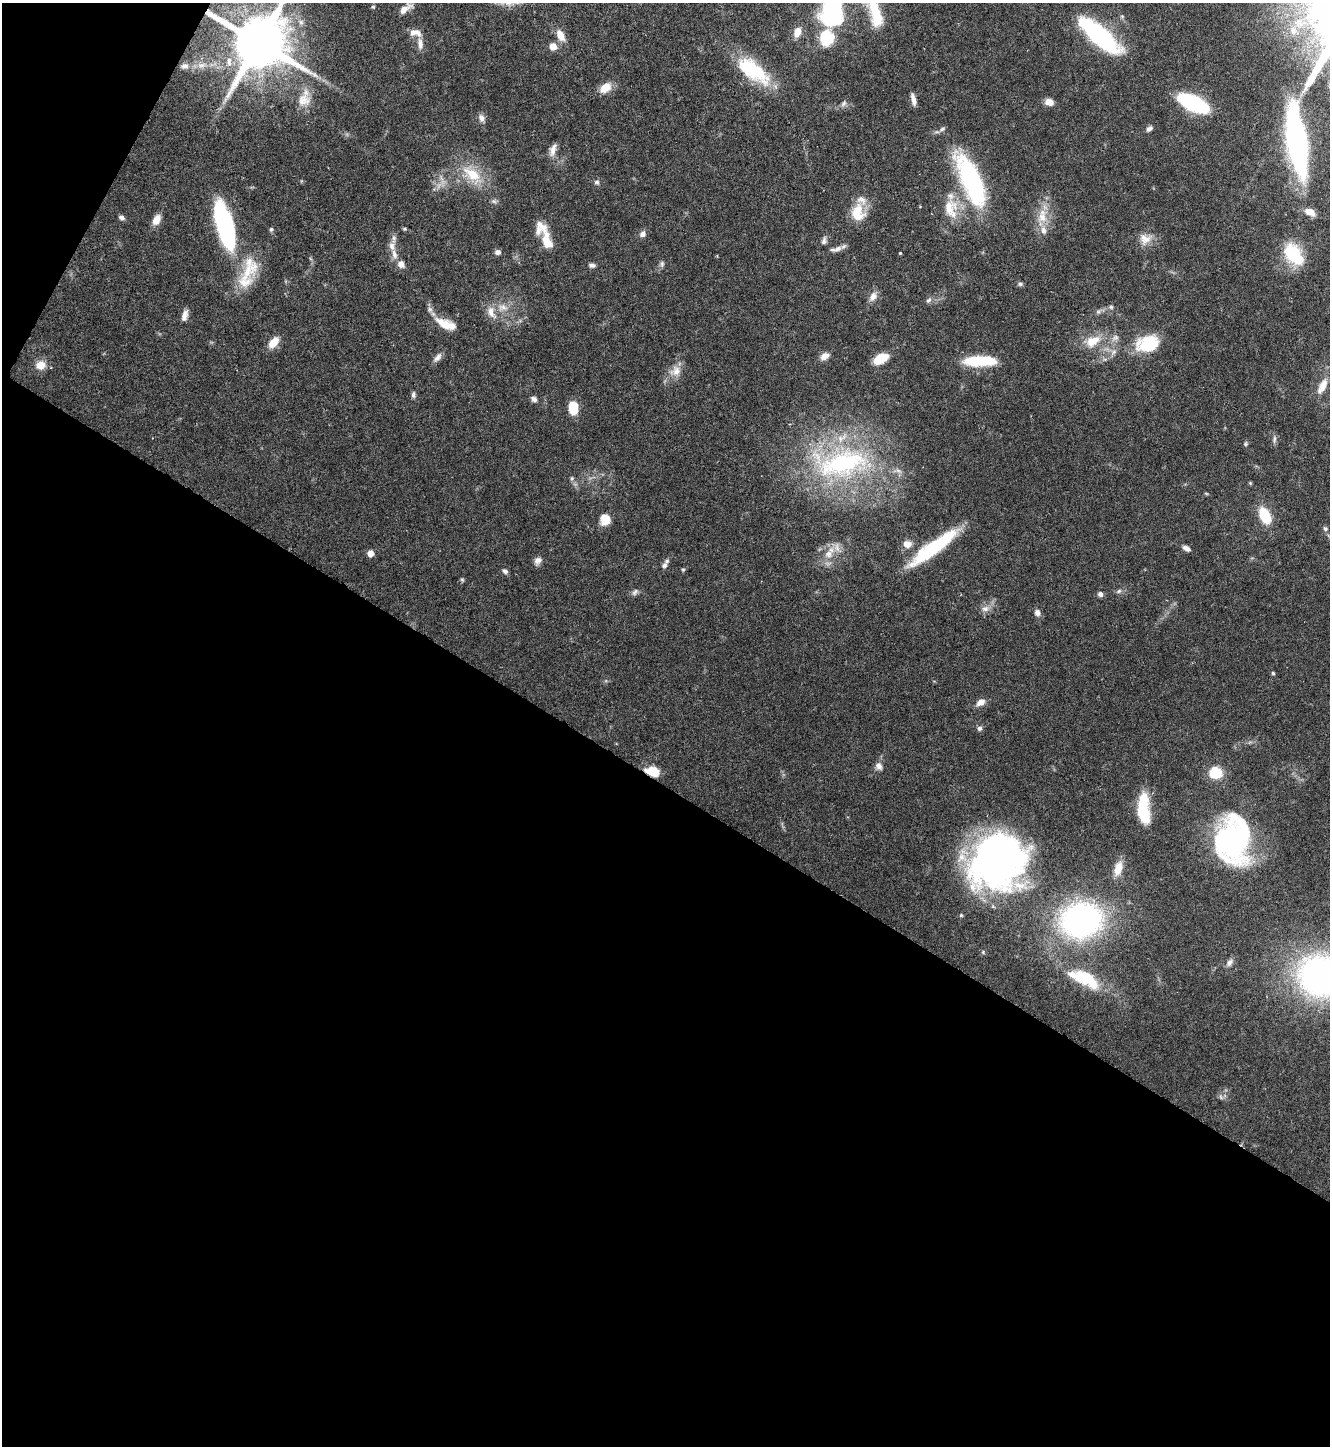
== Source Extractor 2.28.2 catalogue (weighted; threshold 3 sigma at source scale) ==
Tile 3 of 2 x 2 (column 1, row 2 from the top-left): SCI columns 93-1420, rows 3-1446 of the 2870 x 2889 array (HDU 1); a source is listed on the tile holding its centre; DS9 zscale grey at full resolution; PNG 1332 x 1448 px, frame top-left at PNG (2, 3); no overlay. Shown black and unused: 48% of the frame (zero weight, under 4 of 8 exposures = <1% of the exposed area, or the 3 px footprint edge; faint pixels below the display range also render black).
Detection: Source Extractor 2.28.2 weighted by HDU 2 'WHT'; one run over the whole footprint, this tile lists its part. Background 0.0673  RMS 0.0032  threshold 0.0132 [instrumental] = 3 sigma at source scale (4.09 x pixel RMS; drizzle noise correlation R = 1.36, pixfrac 0.8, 0.05/0.05 arcsec/px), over >= 5 px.
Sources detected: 128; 2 too faint to see at this stretch — not listed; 15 inside a brighter listed object's ellipse — not listed separately; the other 111 listed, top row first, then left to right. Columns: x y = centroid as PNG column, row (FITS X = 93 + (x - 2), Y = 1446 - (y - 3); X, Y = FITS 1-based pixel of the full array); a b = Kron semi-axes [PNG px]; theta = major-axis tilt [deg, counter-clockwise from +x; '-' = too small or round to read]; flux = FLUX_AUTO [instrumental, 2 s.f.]
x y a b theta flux
373 7 6 4 -40 0.41
405 9 18 8 38 2.7
875 11 68 19 -69 17
831 12 31 21 80 44
1122 16 6 5 - 0.52
413 32 10 9 - 2
797 32 15 9 72 3
560 35 15 9 -62 3.5
1099 35 53 17 -40 39
259 42 17 16 - 2000
420 44 16 7 -85 2
553 47 6 6 - 4.2
201 65 10 7 13 1.7
184 66 10 7 9 1.2
753 70 45 19 -36 22
605 88 14 10 40 4.4
913 99 14 5 -77 1.8
303 100 21 19 38 5.9
1049 102 9 7 -17 2.5
844 103 10 7 57 1.1
1193 103 22 10 -24 41
481 118 10 8 -66 1.5
1149 129 9 5 40 0.96
1297 141 61 16 -82 94
553 150 17 7 71 2.1
472 175 34 17 -44 11
971 180 66 22 -66 44
597 182 7 6 - 0.82
951 208 30 19 -82 9.4
1310 212 12 7 -25 3.7
858 213 24 16 -86 7.3
122 217 6 5 - 1.1
1042 217 26 15 76 6.8
157 220 12 8 63 3
225 226 55 17 -75 43
271 229 6 5 - 0.56
404 229 6 4 -19 0.4
643 234 9 7 46 1.4
394 239 17 6 81 1.5
1145 239 19 16 11 4
547 241 25 12 -77 5.7
824 241 10 6 81 1
838 249 13 7 32 1.8
498 252 7 6 - 1.1
900 253 3 3 - 0.28
394 254 15 7 -75 2.2
1294 255 22 14 -51 18
662 264 9 5 83 0.8
592 265 9 6 -11 0.97
248 269 39 24 65 13
1020 284 7 5 12 0.63
873 297 14 9 56 2.2
929 300 9 5 50 0.9
503 307 15 10 -6 3.4
1111 307 6 5 - 0.67
1098 311 9 7 50 0.92
185 315 15 7 75 1.9
444 324 24 12 -31 5.2
1115 338 12 7 35 1.7
1092 341 24 14 26 7
273 342 15 9 52 3.9
1148 344 29 20 13 13
825 356 12 8 31 2.1
438 357 15 7 52 1.6
881 359 14 8 27 7.5
980 361 36 10 1 15
40 365 13 11 6 3.6
675 371 17 14 26 3.8
1322 386 23 9 63 4
413 395 8 5 -87 0.85
534 399 8 6 -34 1.1
573 408 15 10 -87 6
1274 439 11 5 81 0.96
1246 444 6 5 - 0.52
841 463 89 43 8 68
572 478 6 5 - 0.61
1250 483 5 4 - 0.34
1206 493 6 3 -20 0.31
1265 516 16 9 -65 11
605 520 10 10 - 5
1325 529 7 6 - 0.71
907 544 12 10 -7 2.6
933 548 58 12 36 27
1186 548 10 5 -29 1.4
370 553 7 7 - 2
829 554 14 12 46 4.2
538 561 11 8 60 1.5
664 565 7 6 - 0.98
683 570 5 4 - 0.38
505 571 7 5 -38 0.88
462 580 6 4 -68 0.47
1119 591 8 6 30 0.8
635 592 11 7 46 1
1100 594 6 6 - 1
985 609 11 8 13 2
1037 613 9 7 -63 1.3
1273 673 4 4 - 0.42
981 702 10 7 34 2.6
979 728 7 6 - 0.88
879 766 11 9 -62 1.6
653 771 14 8 -18 6.2
1215 773 12 10 1 9.7
1143 809 31 11 -87 16
1232 840 43 31 -88 73
997 861 59 53 40 140
1118 869 20 10 72 4.2
961 915 5 5 - 0.45
1081 920 35 29 12 92
1229 962 12 7 50 1.4
1321 976 37 33 -13 130
1085 979 41 16 -25 17
Overlapping masked pixels (flux is a lower limit): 2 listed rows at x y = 259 42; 653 771
Isophote crosses this tile's border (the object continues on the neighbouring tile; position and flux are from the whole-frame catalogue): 6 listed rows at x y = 405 9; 875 11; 831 12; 259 42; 1297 141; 1321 976